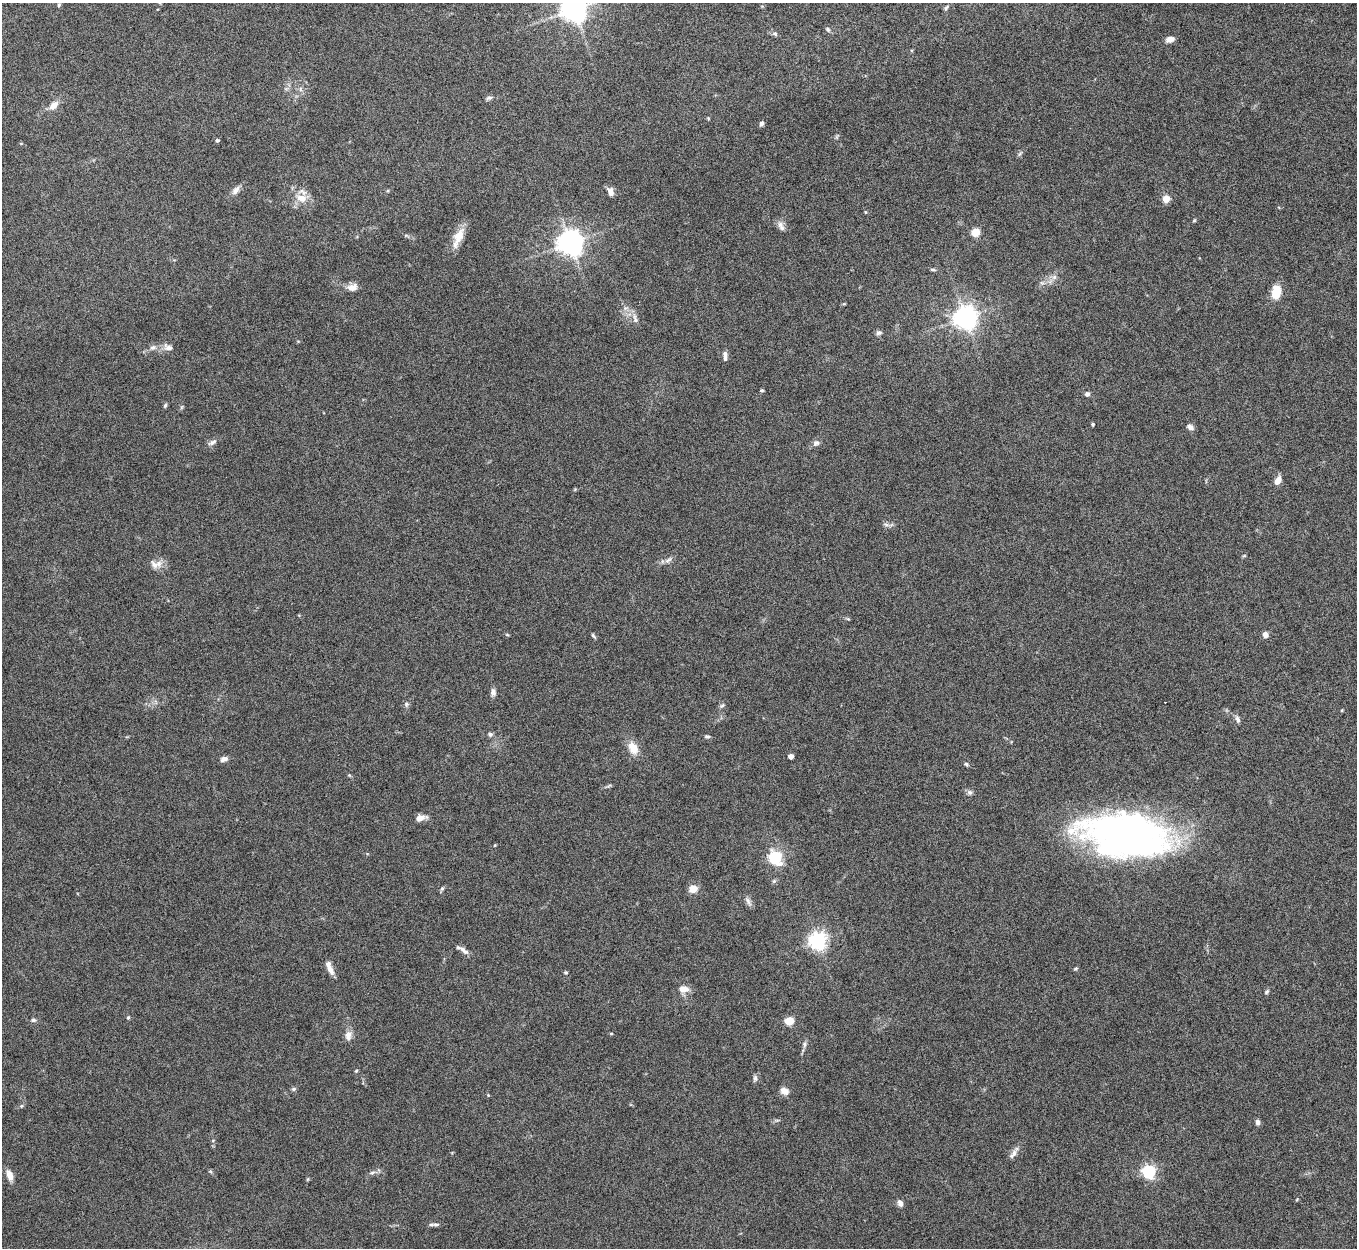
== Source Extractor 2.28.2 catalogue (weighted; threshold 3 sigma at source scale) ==
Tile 10 of 4 x 4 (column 2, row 3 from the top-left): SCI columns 1358-2712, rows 1397-2642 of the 5425 x 5409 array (HDU 1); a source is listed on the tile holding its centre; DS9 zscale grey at full resolution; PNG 1359 x 1250 px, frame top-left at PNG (2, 3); no overlay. Nothing masked; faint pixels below the display range render black.
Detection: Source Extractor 2.28.2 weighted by HDU 2 'WHT'; one run over the whole footprint, this tile lists its part. Background 0.161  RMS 0.0059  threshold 0.0242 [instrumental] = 3 sigma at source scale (4.09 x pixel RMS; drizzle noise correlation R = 1.36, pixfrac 0.8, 0.05/0.05 arcsec/px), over >= 5 px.
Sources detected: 95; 1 cosmic-ray / hot-pixel residue — not listed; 1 inside a brighter listed object's ellipse — not listed separately; the other 93 listed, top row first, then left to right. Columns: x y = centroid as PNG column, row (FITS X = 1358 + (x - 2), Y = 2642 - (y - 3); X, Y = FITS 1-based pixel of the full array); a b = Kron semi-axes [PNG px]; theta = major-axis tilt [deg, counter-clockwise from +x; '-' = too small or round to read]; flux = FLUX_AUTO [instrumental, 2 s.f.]
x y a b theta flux
59 5 5 4 - 0.72
946 8 8 4 49 0.98
574 9 8 8 - 610
828 29 8 5 -52 1.1
775 34 8 6 -37 1.2
1170 39 10 6 18 3.1
300 89 7 4 90 1.1
489 98 9 5 18 1.2
54 105 10 7 44 4.9
761 123 6 5 - 1.5
217 140 4 4 - 1.1
1020 154 7 4 45 0.95
236 190 13 7 49 2.8
610 191 9 6 -65 3.1
301 198 17 11 -16 7.2
1166 199 5 5 - 13
1194 221 6 3 19 0.59
780 224 9 9 - 2.7
975 232 5 5 - 24
458 237 28 9 66 8.3
570 243 7 7 - 590
933 270 9 3 -6 0.92
1054 277 7 7 - 1.8
1042 283 7 4 -18 0.97
352 287 13 8 17 4.3
1276 292 12 8 82 13
635 318 17 6 -74 2.7
965 318 7 7 - 430
879 333 8 6 7 1.4
153 347 9 6 11 2.1
168 347 14 8 -21 3.1
725 356 11 5 -86 2.4
762 390 5 4 - 0.67
1087 394 6 6 - 1.5
165 405 6 4 69 0.9
1093 424 4 4 - 0.84
1190 427 10 6 -36 2
212 442 12 6 22 2
816 443 10 7 33 1.9
1277 481 9 6 56 4.3
886 525 9 4 -9 1.4
1244 556 6 3 19 0.58
668 560 13 5 33 2.1
154 565 15 9 -41 3.8
848 619 6 3 -18 0.63
507 635 6 3 -19 0.53
1265 635 6 6 - 2.8
593 636 7 4 -52 0.85
493 692 10 6 -89 2
406 704 7 5 71 1.2
722 706 7 4 43 1
1238 719 9 5 -68 1.7
490 734 7 5 -24 1.3
707 737 9 3 0 0.95
633 748 17 11 -64 6.9
791 756 4 4 - 4
224 759 9 6 18 2.3
966 764 6 5 - 0.89
349 775 5 4 - 0.58
969 792 8 6 -39 1.5
420 818 13 7 14 3.6
1126 835 87 41 -7 250
775 857 6 6 - 75
442 888 6 4 62 0.88
693 889 5 5 - 18
748 901 13 5 -68 2
817 941 6 6 - 230
464 950 16 6 -37 2.8
1076 969 6 4 41 0.74
330 970 14 7 -61 3.6
566 972 5 4 - 0.7
684 989 13 8 -2 4.5
1266 992 7 4 50 0.91
128 1017 6 4 1 0.63
33 1020 7 5 -1 1.1
789 1021 5 5 - 24
611 1033 5 3 - 0.42
348 1035 14 8 86 3.7
805 1044 8 5 84 1.5
356 1071 5 4 - 0.56
755 1078 9 5 -89 1.5
294 1089 7 5 22 0.94
784 1091 10 8 -18 3.5
488 1095 4 4 - 0.45
21 1106 5 5 - 0.79
1257 1122 8 5 -83 1.7
1013 1154 15 7 56 2.6
372 1172 7 5 31 1.4
1149 1172 6 6 - 100
10 1175 12 7 -73 4.5
308 1179 5 3 - 0.55
900 1203 8 6 -70 2.3
436 1224 11 4 -1 1.4
Isophote crosses this tile's border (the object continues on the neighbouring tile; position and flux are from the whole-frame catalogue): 1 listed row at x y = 574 9